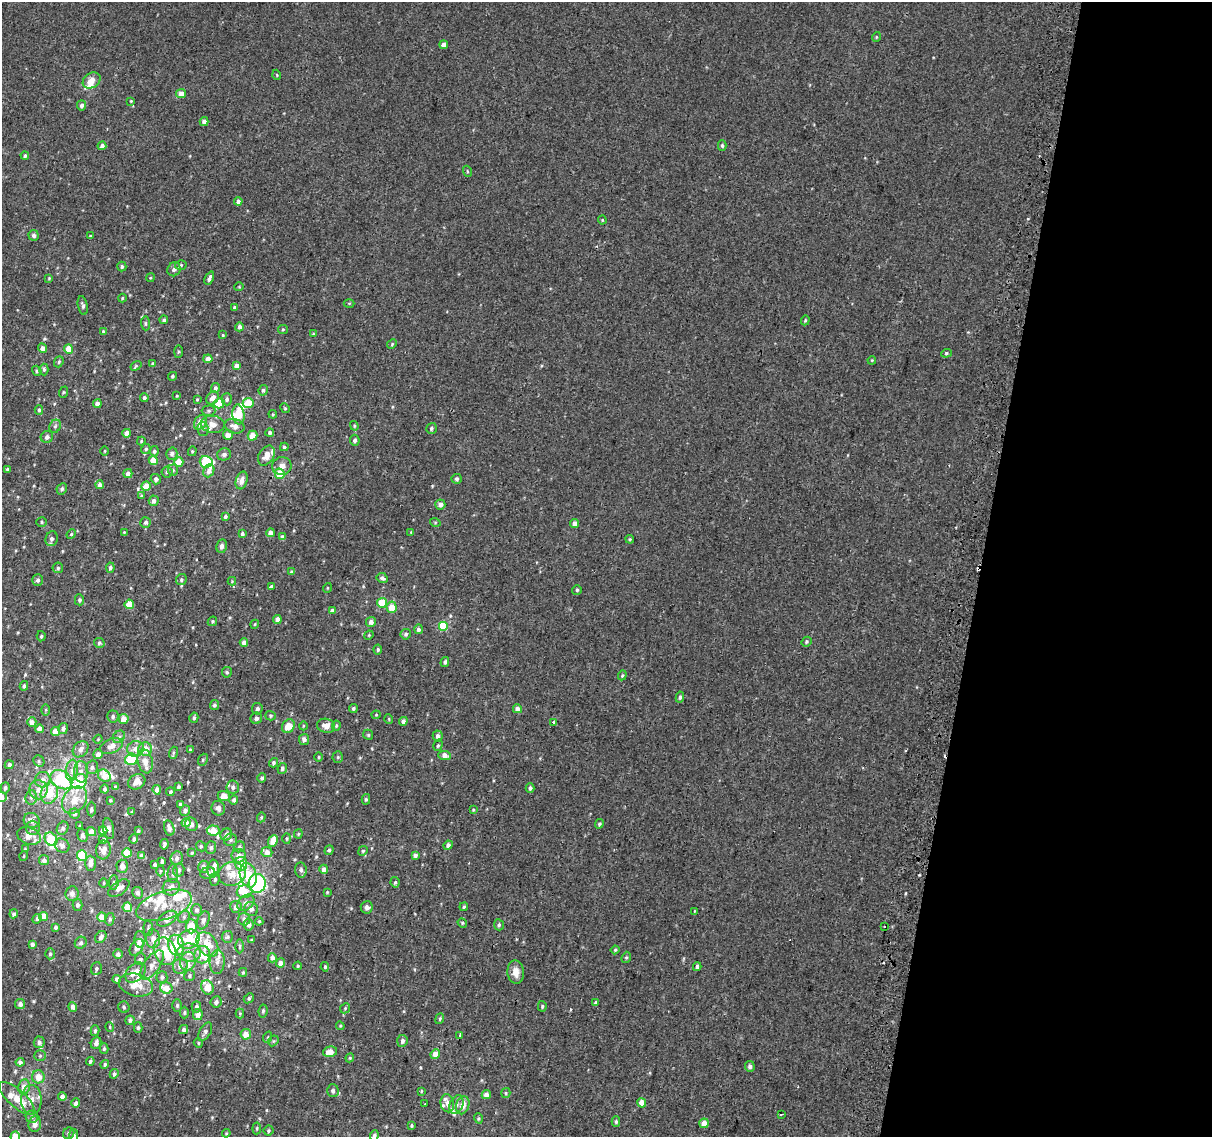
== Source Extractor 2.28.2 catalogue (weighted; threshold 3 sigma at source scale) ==
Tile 8 of 4 x 4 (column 4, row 2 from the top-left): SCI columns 3678-4887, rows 2600-3734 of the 4945 x 5257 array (HDU 1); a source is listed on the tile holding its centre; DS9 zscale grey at full resolution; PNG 1214 x 1139 px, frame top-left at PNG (2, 2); each listed source drawn as its Kron ellipse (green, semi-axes under 4 px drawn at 4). Shown black and unused: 19% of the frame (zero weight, under 2 of 3 exposures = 6% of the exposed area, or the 3 px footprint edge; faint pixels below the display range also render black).
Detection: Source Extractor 2.28.2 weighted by HDU 2 'WHT'; one run over the whole footprint, this tile lists its part. Background 0.00573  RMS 0.0057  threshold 0.0256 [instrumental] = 3 sigma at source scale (4.5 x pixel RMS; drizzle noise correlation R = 1.50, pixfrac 1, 0.0396/0.0396 arcsec/px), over >= 5 px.
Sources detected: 482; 2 inside a brighter object's white glare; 5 cosmic-ray / hot-pixel residue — neither listed nor drawn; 39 inside a brighter listed object's ellipse — not listed separately; the other 436 listed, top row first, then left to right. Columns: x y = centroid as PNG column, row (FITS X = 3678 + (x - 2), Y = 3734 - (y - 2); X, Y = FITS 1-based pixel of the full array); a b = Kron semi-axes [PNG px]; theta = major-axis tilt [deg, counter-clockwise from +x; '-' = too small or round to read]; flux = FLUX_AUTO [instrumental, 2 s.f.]
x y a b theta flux
876 37 5 3 - 0.5
444 45 4 4 - 3.3
277 75 5 3 - 0.43
92 80 9 7 34 4.2
181 94 5 4 - 4.6
131 101 4 4 - 0.56
82 105 5 4 - 2
204 122 4 4 - 2.4
102 146 4 4 - 2
722 146 5 4 - 0.99
25 156 4 3 - 0.92
467 171 5 3 - 0.56
238 201 4 4 - 1.8
602 220 4 4 - 0.53
34 235 5 5 - 1.7
90 236 3 3 - 0.48
181 265 5 5 - 0.74
122 266 5 4 - 0.97
174 269 7 6 - 1.8
49 278 4 4 - 0.5
150 278 4 3 - 0.55
209 278 7 4 67 1.9
239 287 5 3 - 0.44
122 298 4 4 - 0.55
349 303 5 3 - 0.52
83 305 9 5 -79 1.3
234 307 4 4 - 0.8
164 320 4 4 - 1.1
805 320 5 4 - 0.72
145 323 7 4 -85 0.92
239 327 4 4 - 2.2
283 329 5 4 - 0.69
103 331 4 3 - 0.56
313 334 4 4 - 0.5
223 335 4 3 - 0.51
392 344 5 4 - 0.67
42 348 5 4 - 2.5
69 349 4 4 - 9.7
178 352 6 3 90 0.71
946 353 5 4 - 0.73
208 359 4 4 - 4.2
872 360 4 3 - 0.47
59 362 6 4 69 0.82
153 364 4 4 - 1
136 366 6 4 34 0.71
236 366 4 4 - 3
44 369 6 4 -88 0.97
37 371 5 4 - 0.98
173 376 4 4 - 0.84
215 388 5 4 - 1.3
263 390 5 4 - 1.2
64 392 6 3 70 0.58
177 396 3 3 - 0.47
144 398 4 4 - 1.3
212 398 7 5 48 3.8
197 399 3 3 - 0.52
227 399 6 5 - 1.7
219 403 5 5 - 14
248 403 5 5 - 13
97 404 4 4 - 3.1
285 408 5 4 - 0.62
39 410 5 4 - 0.98
209 411 7 5 2 1.1
238 414 10 6 -83 9.1
273 414 4 4 - 0.56
200 422 8 6 55 6.2
213 424 12 8 -5 4.9
55 426 7 5 67 1.2
234 426 10 7 -17 3.4
354 426 5 3 - 0.62
431 428 5 5 - 1.2
203 429 7 5 -89 1.2
127 433 4 4 - 3.2
270 433 4 4 - 1.4
228 435 5 5 - 4.1
252 436 5 5 - 5.6
47 437 6 6 - 1.8
355 440 5 4 - 1.3
141 441 4 3 - 0.61
284 447 4 4 - 0.96
146 449 5 5 - 0.92
105 451 5 3 - 0.48
154 451 5 4 - 1.1
192 451 5 4 - 0.63
172 454 6 5 - 1.7
224 454 7 6 - 1.6
266 456 11 7 58 5.5
153 460 5 4 - 8.6
179 462 4 4 - 7.6
206 462 6 5 - 39
282 466 10 9 - 3.3
7 469 4 3 - 0.71
173 470 5 5 - 1.1
209 471 7 5 65 2.7
167 472 5 5 - 1.1
128 474 4 4 - 2.8
280 474 5 5 - 11
156 479 5 5 - 1.6
457 479 5 5 - 1.3
242 480 9 5 74 3.1
100 485 4 4 - 2.6
146 486 5 4 - 6.7
62 489 6 5 - 1.2
141 496 4 4 - 0.56
154 501 5 5 - 2
440 505 5 5 - 2
225 517 4 3 - 0.99
41 522 5 5 - 0.8
146 522 5 5 - 1.3
435 522 5 3 - 0.48
575 524 4 4 - 3
124 532 4 4 - 0.47
411 532 4 4 - 0.42
270 533 4 4 - 3.4
71 534 5 4 - 0.77
242 534 4 3 - 1.6
282 537 4 4 - 2.2
52 539 7 6 - 2.1
630 539 4 4 - 0.7
222 546 7 5 78 2.4
58 568 5 5 - 0.87
110 568 5 4 - 1.4
291 572 4 4 - 0.64
382 578 6 5 - 1.9
38 580 6 5 - 1.3
181 580 6 5 - 1.2
232 581 4 4 - 0.49
271 587 4 4 - 1.1
327 588 5 3 - 0.41
577 590 5 5 - 0.83
79 600 5 4 - 1.2
382 603 5 5 - 16
129 604 5 5 - 11
392 607 5 5 - 6.7
332 610 4 4 - 1.4
277 619 4 4 - 2.9
212 621 5 4 - 0.7
371 622 5 5 - 2.5
255 624 4 3 - 0.52
443 626 5 5 - 20
418 629 5 4 - 1.8
406 634 5 5 - 1.2
369 635 5 4 - 0.54
41 636 5 4 - 0.73
806 642 5 4 - 1
99 643 5 5 - 1.1
244 643 4 4 - 3
378 650 5 4 - 0.89
445 662 5 4 - 1.2
227 672 5 5 - 0.96
622 675 5 4 - 0.68
24 686 4 4 - 1.2
680 697 5 4 - 1
214 705 5 4 - 1.1
353 708 4 4 - 1.1
257 709 6 5 - 1.4
517 709 4 4 - 3.5
46 710 5 4 - 0.64
376 715 4 4 - 0.56
113 716 6 5 - 1.3
270 716 5 4 - 0.78
194 718 5 4 - 1.1
256 718 6 5 - 1.8
124 719 5 5 - 5.3
389 719 5 3 - 0.41
403 721 4 4 - 1.8
32 722 5 4 - 2.6
554 722 3 3 - 2.8
336 725 5 4 - 0.66
288 726 7 6 - 8
303 726 4 3 - 0.45
326 726 9 7 -12 3.6
63 728 5 5 - 1.8
39 729 4 4 - 2.8
56 731 4 4 - 6.1
368 735 5 4 - 0.7
438 736 5 5 - 1.9
119 737 7 5 45 1.3
98 739 4 4 - 0.52
304 739 5 5 - 1.9
438 745 6 4 74 0.93
111 746 12 7 21 4.2
81 749 9 7 48 2.7
135 749 8 7 - 4.2
145 749 7 7 - 6.6
190 750 3 3 - 0.57
173 753 6 4 72 0.81
98 754 5 4 - 2.8
445 755 6 4 -6 4.5
319 757 5 3 - 0.56
338 757 5 5 - 0.78
131 759 6 5 - 29
203 760 6 4 68 0.82
39 761 6 5 - 0.92
145 761 12 7 -78 5
273 763 5 4 - 0.98
9 765 4 4 - 2
92 767 7 6 - 1.7
282 768 5 4 - 1.5
72 770 10 6 84 3
81 772 11 7 -87 3.3
104 776 7 5 -43 4
262 778 4 4 - 1.1
43 780 8 7 - 4
61 780 12 8 -34 33
79 781 8 7 - 17
137 782 9 7 31 3.8
116 787 4 3 - 1.3
178 787 3 3 - 0.81
233 787 6 6 - 1.6
5 788 6 4 73 1.3
530 788 4 4 - 1.5
105 789 4 4 - 0.96
38 790 9 9 - 4.6
157 790 5 4 - 2.6
170 792 4 3 - 0.94
49 793 11 8 73 12
224 796 6 5 - 4.6
2 797 5 5 - 3.2
31 797 7 5 84 1.7
366 799 5 4 - 0.9
74 800 15 11 54 8.3
110 800 4 4 - 0.55
234 800 4 4 - 1.5
180 804 4 4 - 1.3
218 808 7 6 - 1.9
91 809 7 4 90 0.87
185 810 5 5 - 1.5
473 810 4 3 - 0.48
132 812 4 3 - 0.59
74 814 5 5 - 1.2
261 817 5 4 - 0.66
32 820 8 7 - 3.6
186 823 4 4 - 5.6
191 824 7 6 - 2.2
599 824 5 4 - 0.92
80 826 3 3 - 0.58
33 828 7 7 - 2.1
63 828 7 5 58 1.5
169 828 8 5 -74 2.8
109 829 10 5 -79 1.8
103 830 4 4 - 4.5
213 830 6 5 - 8.9
91 831 5 4 - 4.4
138 831 4 3 - 0.9
298 834 4 4 - 0.65
83 835 7 5 -74 1.5
226 835 6 5 - 1.9
29 836 12 8 -20 6.5
287 838 5 4 - 0.68
51 839 7 5 -53 19
103 839 4 4 - 1.2
134 839 5 4 - 1.2
230 840 6 6 - 1.4
273 841 6 4 65 6.9
164 844 5 3 - 1.3
448 845 5 4 - 2.2
62 846 8 6 -41 2.1
201 846 5 4 - 0.9
239 847 6 5 - 1.1
211 848 6 5 - 1.1
25 849 3 3 - 0.56
103 850 9 7 85 3.6
329 850 5 4 - 1.2
363 851 5 4 - 0.77
267 852 5 5 - 3.7
127 853 5 4 - 9.5
192 853 3 3 - 0.78
415 855 4 4 - 1.8
24 856 5 3 - 0.47
82 856 5 5 - 33
142 856 4 4 - 3.1
239 856 7 7 - 3.6
177 858 7 6 - 2.3
44 860 5 5 - 1.6
162 861 4 3 - 1.2
90 863 7 5 -90 3.9
155 864 3 3 - 1.3
241 864 7 6 - 10
122 866 6 6 - 3.2
203 867 6 5 - 2.1
213 869 9 5 86 3.7
324 869 4 4 - 2.6
179 870 7 5 78 1.5
301 870 7 6 - 1.7
160 871 5 3 - 0.57
208 873 7 6 - 2.6
173 874 9 5 -89 1.9
232 874 14 11 17 6.6
248 875 12 8 -75 11
215 879 7 5 82 1.2
114 882 7 4 83 1.1
395 882 5 4 - 0.88
104 883 4 3 - 0.52
257 883 9 8 - 47
171 887 9 8 - 3.3
119 888 12 6 36 3.6
244 892 8 6 12 5.8
327 892 4 3 - 0.48
72 893 7 6 - 2.6
138 893 6 5 - 2
246 903 9 7 39 3
77 905 5 5 - 1.4
164 905 29 14 18 13
127 907 5 4 - 9.2
236 907 6 5 - 2.9
367 907 6 6 - 1.8
464 907 4 3 - 0.76
251 909 7 6 - 1.8
196 910 6 5 - 1.6
694 911 3 2 - 0.55
14 914 4 4 - 1.8
43 916 4 4 - 8.4
102 917 4 4 - 7.6
184 917 6 5 - 1.3
37 919 5 4 - 1.5
110 919 6 4 80 1
167 919 11 6 32 4.7
244 919 6 6 - 1.9
203 920 9 6 69 1.9
259 921 4 4 - 0.55
462 923 5 4 - 0.78
249 925 6 5 - 2
499 925 5 5 - 1.1
191 926 7 5 90 11
55 927 4 4 - 1.3
884 927 3 2 - 0.82
148 928 7 4 -86 1
101 937 6 5 - 1.8
227 937 6 5 - 1
140 939 8 5 89 3.1
153 939 9 7 -88 4.3
189 939 11 9 31 16
252 940 3 3 - 0.7
81 943 6 5 - 1.4
32 944 4 4 - 1.8
207 944 13 9 -55 9.8
176 945 10 7 -77 14
239 946 7 3 -89 0.93
137 947 9 6 57 5.2
615 950 4 4 - 0.66
165 951 14 11 -69 9.8
189 952 12 9 -8 4.3
50 954 5 4 - 1
118 954 5 4 - 1.6
202 955 9 7 79 7.5
626 957 6 4 68 0.71
272 958 5 4 - 2.5
140 959 6 5 - 1.4
188 961 9 7 78 3.7
217 962 12 7 88 3
280 963 4 4 - 2.9
152 965 17 8 55 4.2
180 966 8 7 - 2.8
298 966 4 3 - 0.65
325 967 4 3 - 0.78
697 967 4 4 - 1.4
96 969 6 5 - 1.3
135 972 12 8 41 5.2
243 972 4 3 - 0.78
516 972 12 8 -84 4.4
190 976 5 5 - 0.89
162 977 6 5 - 1.2
117 979 4 4 - 2.3
136 985 17 11 -13 7.8
207 987 7 6 - 7.8
166 988 6 5 - 5.4
249 998 5 4 - 1.2
216 1002 6 5 - 1.9
595 1003 4 3 - 0.92
20 1004 5 5 - 2.3
177 1005 6 4 89 0.88
542 1006 5 4 - 0.84
73 1007 5 4 - 2.6
124 1007 6 5 - 0.99
196 1007 5 4 - 1.9
345 1008 5 4 - 0.74
263 1011 6 4 82 1.2
184 1013 6 4 89 0.84
240 1013 5 4 - 0.61
198 1015 5 5 - 3.7
440 1019 6 3 69 0.71
130 1020 5 4 - 1.4
340 1026 4 4 - 0.56
110 1027 5 3 - 0.51
138 1028 5 4 - 0.83
184 1029 5 4 - 1.2
95 1031 5 4 - 0.91
205 1032 10 5 58 1.6
246 1034 5 5 - 5.4
460 1036 3 3 - 0.7
268 1037 6 3 71 0.64
273 1041 6 4 45 0.86
402 1041 6 5 - 1.9
39 1042 6 5 - 1.7
96 1043 6 5 - 2.1
198 1043 5 4 - 0.69
104 1049 5 4 - 0.92
330 1052 7 5 13 5.5
435 1054 5 4 - 4.7
40 1056 6 5 - 0.99
350 1058 4 4 - 0.66
90 1061 4 3 - 0.96
20 1062 4 4 - 2.3
105 1064 4 4 - 0.91
750 1066 5 5 - 1.6
114 1074 5 4 - 1.4
38 1077 6 6 - 5.7
24 1087 7 6 - 4.5
333 1091 6 5 - 1.4
421 1091 4 2 - 0.44
506 1093 5 4 - 0.71
486 1095 5 4 - 2.9
62 1097 4 4 - 2.9
17 1099 23 8 -42 10
31 1100 15 10 -90 6
76 1103 5 4 - 1.8
447 1103 9 6 -78 2.4
642 1103 4 4 - 6.6
425 1104 3 3 - 1.7
456 1105 10 6 65 2.3
463 1105 9 6 73 5
781 1114 3 2 - 0.46
32 1117 6 6 - 1.4
478 1118 5 3 - 0.77
616 1122 5 4 - 0.94
704 1123 5 4 - 5.1
35 1124 8 6 87 3.1
412 1125 3 3 - 0.68
257 1128 6 4 84 0.66
268 1131 5 5 - 0.79
69 1133 6 5 - 1.2
226 1133 4 3 - 0.5
74 1135 5 4 - 1.2
15 1136 5 4 - 7.5
374 1136 5 4 - 2
Isophote crosses this tile's border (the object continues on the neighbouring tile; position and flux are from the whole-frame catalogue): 4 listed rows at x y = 2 797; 74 1135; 15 1136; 374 1136